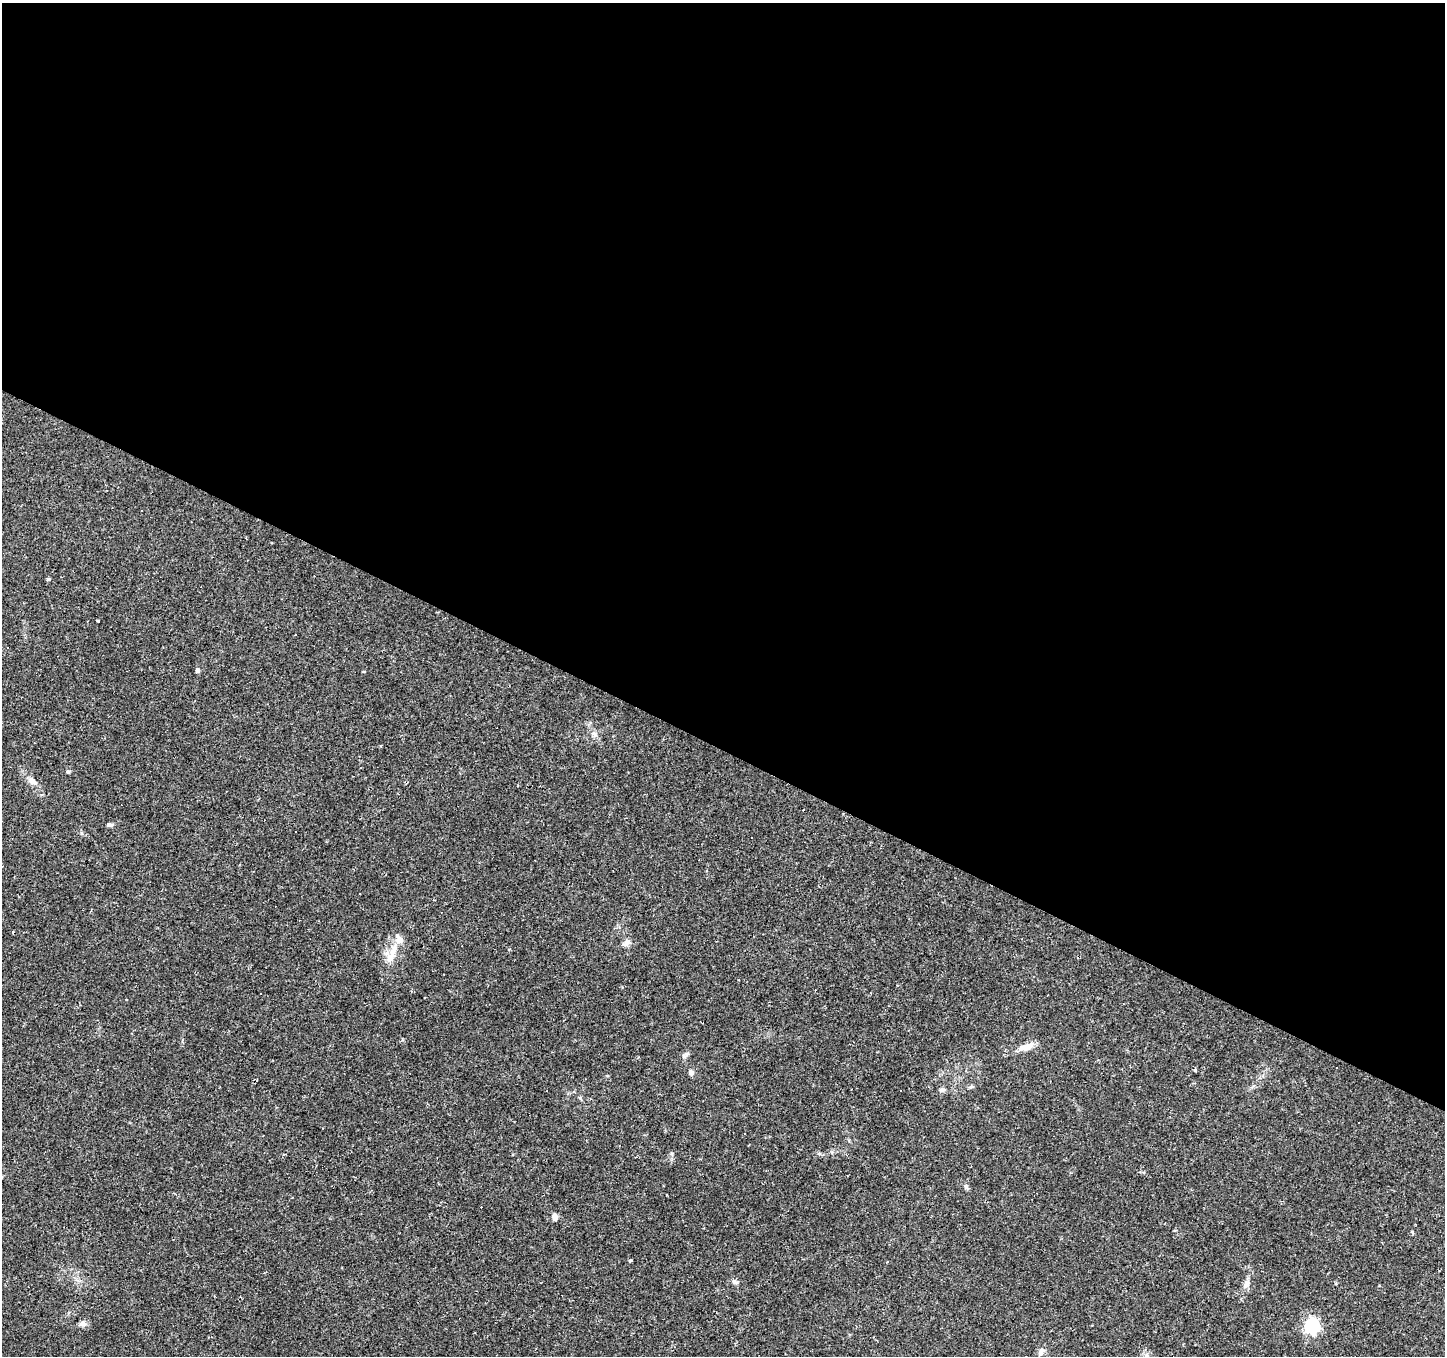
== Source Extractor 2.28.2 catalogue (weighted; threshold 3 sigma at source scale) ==
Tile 3 of 4 x 4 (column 3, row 1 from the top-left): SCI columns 2888-4330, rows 4256-5609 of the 5776 x 5869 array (HDU 1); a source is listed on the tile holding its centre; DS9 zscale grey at full resolution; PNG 1447 x 1358 px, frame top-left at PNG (2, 3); no overlay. Shown black and unused: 55% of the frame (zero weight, under 2 of 3 exposures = <1% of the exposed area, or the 3 px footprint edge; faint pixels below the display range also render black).
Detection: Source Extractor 2.28.2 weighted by HDU 2 'WHT'; one run over the whole footprint, this tile lists its part. Background 0.0537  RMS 0.0043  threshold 0.0192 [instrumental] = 3 sigma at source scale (4.5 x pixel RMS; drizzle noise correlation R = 1.50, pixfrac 1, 0.0396/0.0396 arcsec/px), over >= 5 px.
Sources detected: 45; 18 cosmic-ray / hot-pixel residue — not listed; the other 27 listed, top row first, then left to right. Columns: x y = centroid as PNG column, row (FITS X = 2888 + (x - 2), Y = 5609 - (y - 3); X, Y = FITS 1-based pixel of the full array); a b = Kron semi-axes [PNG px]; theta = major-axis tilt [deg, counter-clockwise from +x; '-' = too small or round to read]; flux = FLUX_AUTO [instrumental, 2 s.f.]
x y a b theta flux
48 579 5 4 - 0.56
97 620 3 2 - 0.43
295 635 2 2 - 0.31
197 670 6 5 - 1.2
364 672 4 3 - 0.32
68 772 5 5 - 0.69
33 781 15 7 -38 2.7
109 825 8 5 -1 1
296 832 3 2 - 0.31
399 939 16 10 -62 3.4
626 943 12 6 49 1.7
391 957 18 9 42 4.8
1026 1047 17 8 16 4.6
684 1056 6 6 - 0.93
1195 1070 4 4 - 0.57
691 1073 6 6 - 1.3
942 1090 8 5 10 1
901 1091 3 3 - 0.9
966 1187 8 5 -78 0.96
554 1217 10 7 -76 1.6
630 1260 3 3 - 0.86
735 1281 7 4 90 0.85
1246 1284 12 7 53 2
82 1324 10 6 -16 1.5
1312 1326 6 6 - 84
1041 1351 11 7 59 1.7
1147 1356 9 4 82 1.3
Isophote crosses this tile's border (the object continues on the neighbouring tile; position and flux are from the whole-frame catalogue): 1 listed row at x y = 1147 1356